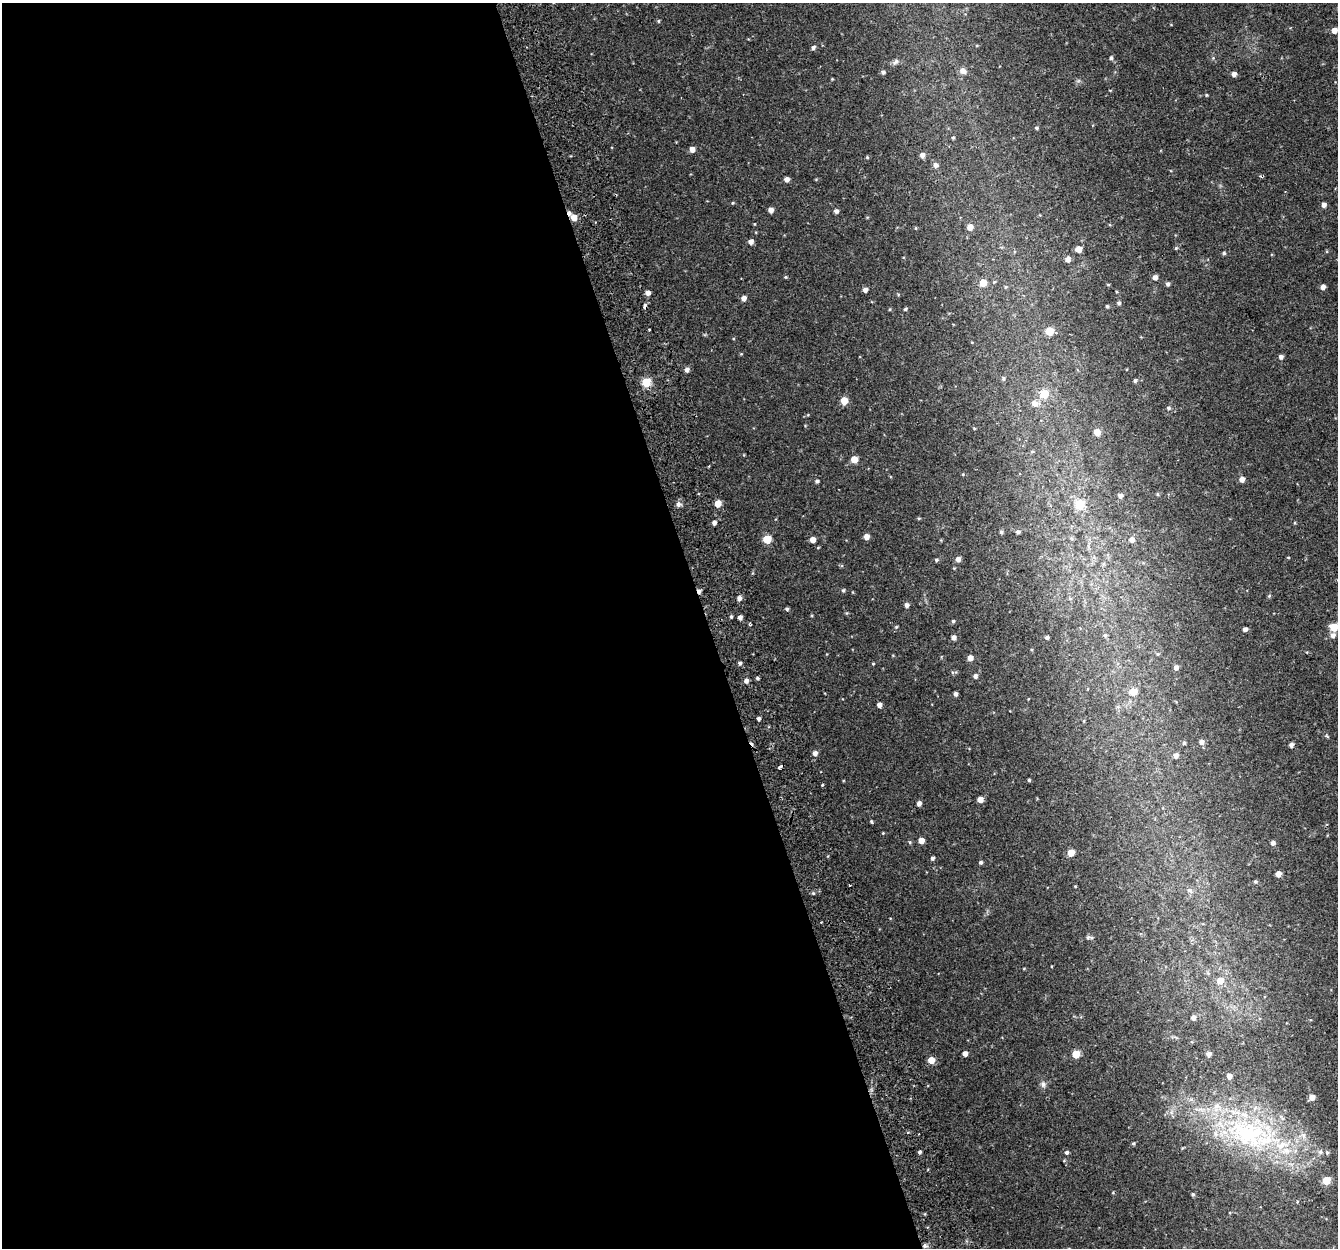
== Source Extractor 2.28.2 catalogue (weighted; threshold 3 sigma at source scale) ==
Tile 9 of 4 x 4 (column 1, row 3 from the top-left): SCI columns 56-1391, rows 1329-2574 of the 5459 x 5201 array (HDU 1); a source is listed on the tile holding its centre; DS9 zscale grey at full resolution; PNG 1340 x 1250 px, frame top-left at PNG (2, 3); no overlay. Shown black and unused: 53% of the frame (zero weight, under 2 of 3 exposures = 3% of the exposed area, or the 3 px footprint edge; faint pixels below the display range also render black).
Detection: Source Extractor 2.28.2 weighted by HDU 2 'WHT'; one run over the whole footprint, this tile lists its part. Background 0.0422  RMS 0.0052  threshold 0.0233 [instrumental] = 3 sigma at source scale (4.5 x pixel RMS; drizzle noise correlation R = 1.50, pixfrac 1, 0.0396/0.0396 arcsec/px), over >= 5 px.
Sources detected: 154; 6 cosmic-ray / hot-pixel residue — not listed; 5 inside a brighter listed object's ellipse — not listed separately; the other 143 listed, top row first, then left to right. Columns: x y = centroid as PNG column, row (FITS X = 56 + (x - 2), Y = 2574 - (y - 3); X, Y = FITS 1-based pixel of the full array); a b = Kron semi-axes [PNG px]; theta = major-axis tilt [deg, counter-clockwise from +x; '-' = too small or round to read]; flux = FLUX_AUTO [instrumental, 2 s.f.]
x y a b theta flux
658 21 4 4 - 0.55
1334 30 5 5 - 4
813 47 5 4 - 1.2
1111 58 5 4 - 0.82
896 61 9 6 45 1.5
963 71 10 7 -24 2.3
883 72 5 4 - 1.2
1234 74 5 5 - 2.2
832 79 3 3 - 0.39
1206 95 4 4 - 0.45
1036 128 5 4 - 0.67
953 138 4 4 - 0.56
692 149 5 5 - 3.2
922 155 5 5 - 2.4
867 157 4 4 - 0.54
935 165 6 5 - 2
787 179 4 4 - 2.5
733 203 4 4 - 0.5
1324 205 5 4 - 2
771 210 4 4 - 3
836 211 4 4 - 1.6
574 217 5 5 - 5.6
970 227 5 5 - 4
751 242 5 4 - 2.5
1176 248 5 4 - 0.53
1078 249 5 5 - 6
1224 253 5 4 - 0.79
1068 259 5 5 - 3.1
786 277 5 4 - 0.53
1155 277 5 4 - 2.5
983 283 5 5 - 10
1108 284 4 3 - 0.44
1167 284 5 4 - 1.1
1323 287 4 4 - 2.3
865 290 4 4 - 2.2
648 293 5 4 - 2.5
744 298 5 5 - 2.7
1119 303 5 4 - 1.1
1107 306 4 4 - 0.62
905 309 4 4 - 0.61
649 329 3 2 - 0.64
1049 331 5 5 - 13
741 354 5 3 - 0.42
1281 357 5 5 - 1.7
687 370 5 5 - 2.1
1003 378 6 4 -77 0.8
1135 380 4 4 - 1.1
646 382 5 5 - 20
1044 394 5 5 - 14
844 401 5 5 - 9.3
1034 403 11 8 -22 2.9
1169 408 5 4 - 0.93
1097 432 5 5 - 6.7
1032 451 6 4 1 0.62
854 459 5 5 - 7.6
1242 479 5 5 - 2.9
817 481 5 4 - 1.1
1157 494 4 4 - 0.54
1120 496 5 4 - 1.7
718 503 5 4 - 7.1
678 504 7 6 - 1.5
1080 504 6 5 - 18
919 518 4 3 - 0.49
714 523 4 4 - 1.9
1001 532 4 4 - 0.85
1018 532 4 4 - 1.1
866 537 5 4 - 3.7
767 539 5 5 - 16
813 540 4 4 - 4
1132 540 6 6 - 2.3
818 548 4 3 - 0.4
1288 557 4 3 - 0.42
958 559 5 4 - 2.5
936 560 5 4 - 0.8
843 590 5 4 - 0.83
1269 596 5 4 - 0.63
739 598 5 4 - 2
907 605 4 4 - 1.9
787 609 4 4 - 0.99
731 617 4 3 - 0.75
740 617 4 4 - 2
953 621 4 4 - 0.88
896 627 4 3 - 0.51
1334 627 5 5 - 15
1245 629 4 4 - 2
1105 635 6 5 - 0.95
1333 636 7 6 - 2
954 637 5 4 - 2.1
1047 637 4 3 - 1.4
1158 654 5 4 - 0.65
970 658 5 4 - 3.6
740 663 4 4 - 1.2
873 664 4 3 - 0.43
1176 668 5 4 - 2.1
975 676 5 5 - 1.7
757 678 4 3 - 0.8
746 681 4 4 - 2.2
1133 692 6 6 - 9.1
955 694 4 4 - 1.7
879 705 4 4 - 2.4
759 719 4 3 - 1.6
1201 742 6 5 - 2
1184 743 4 4 - 0.72
1291 745 5 4 - 1.9
815 753 5 5 - 2.3
1176 755 5 4 - 2.2
780 767 4 3 - 2
1029 780 3 3 - 0.7
822 785 3 3 - 0.46
980 800 4 4 - 4.2
919 804 4 4 - 2.3
871 822 5 3 - 0.57
883 833 3 3 - 0.38
921 841 4 4 - 4.7
910 842 5 4 - 0.62
1273 843 4 4 - 1.7
1071 853 5 5 - 8
932 858 4 4 - 1.1
981 862 4 4 - 1.1
1278 874 5 4 - 4
1255 881 5 4 - 0.68
849 885 3 3 - 1.4
1075 886 4 3 - 0.38
1190 891 8 6 -33 1.7
813 893 4 4 - 0.64
1088 937 9 5 -1 1.2
1220 980 6 6 - 6
1193 1018 5 5 - 2.1
965 1054 4 4 - 3.2
1076 1054 5 5 - 11
1209 1054 4 4 - 2.2
931 1060 5 5 - 6.7
1229 1076 4 4 - 3.5
1043 1084 8 7 - 1.7
1312 1097 5 5 - 3.8
1251 1134 89 42 -14 110
1133 1143 4 4 - 0.65
919 1152 3 3 - 1
1067 1153 4 4 - 1.2
1064 1161 5 3 - 0.39
1326 1181 5 5 - 13
1193 1194 5 4 - 0.78
925 1246 6 5 - 1.1
Overlapping masked pixels (flux is a lower limit): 2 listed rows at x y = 574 217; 925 1246
Isophote crosses this tile's border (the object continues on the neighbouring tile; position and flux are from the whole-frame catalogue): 1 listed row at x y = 1334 627